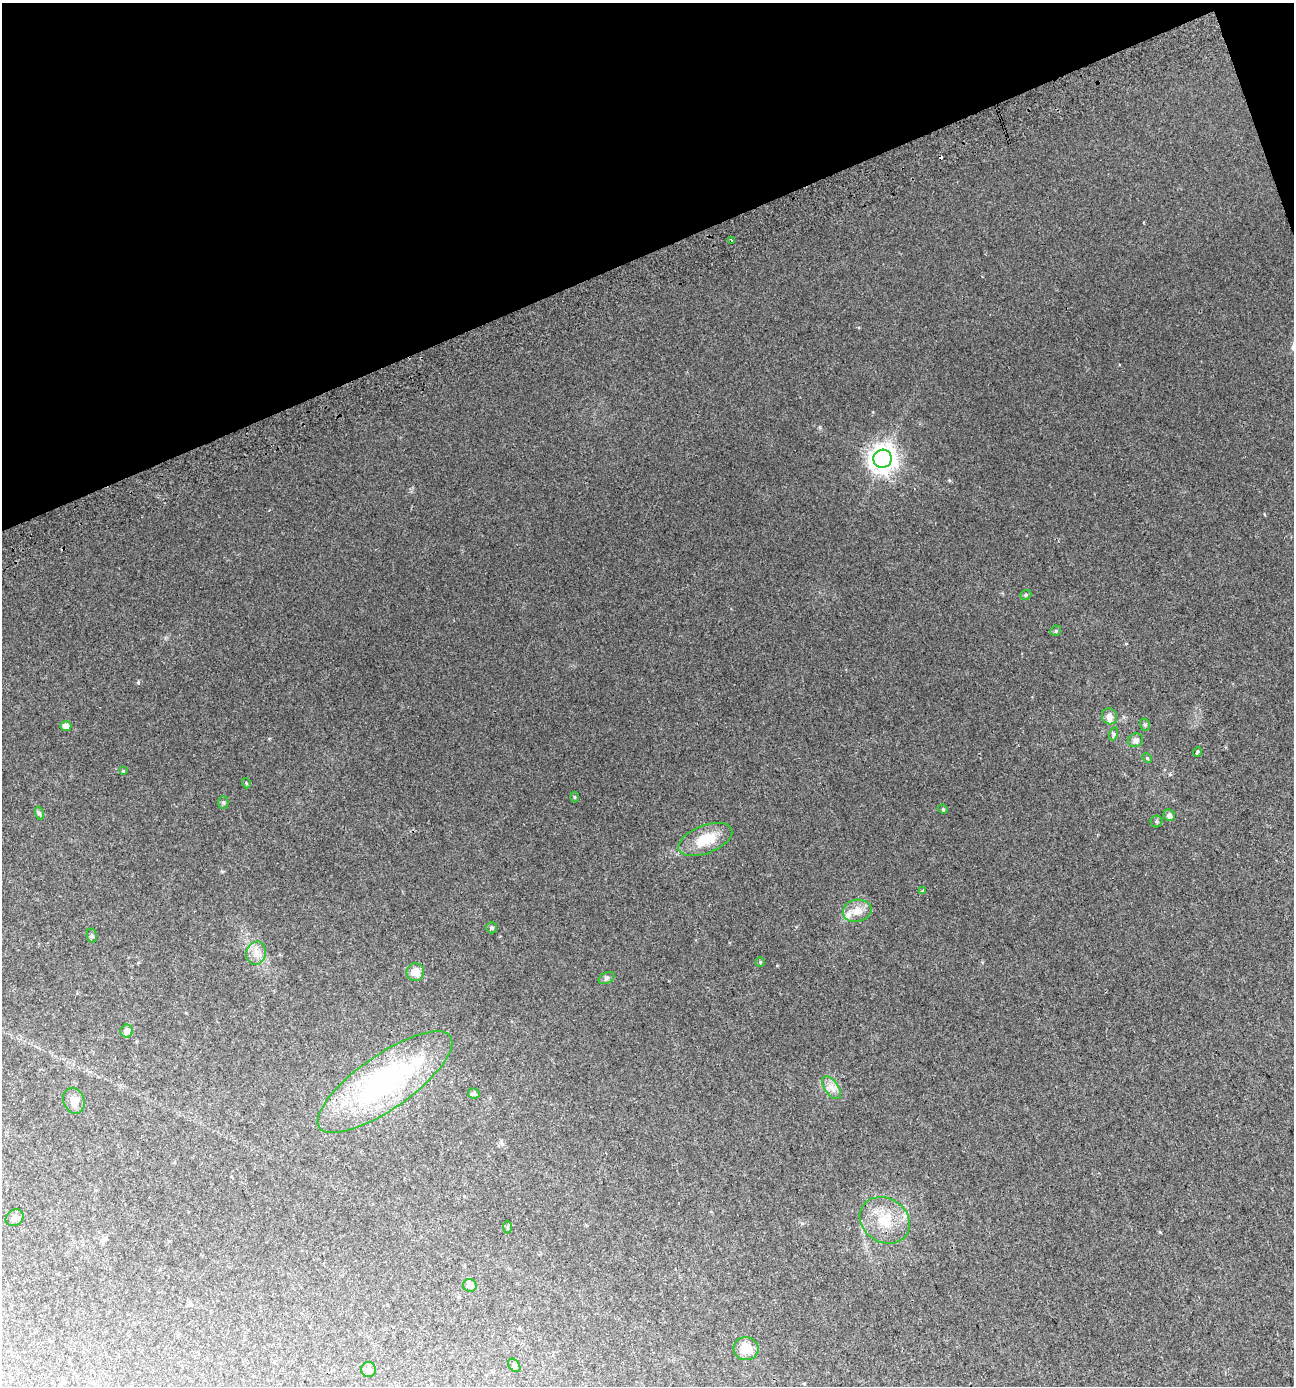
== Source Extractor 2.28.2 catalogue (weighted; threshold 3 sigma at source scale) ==
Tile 3 of 4 x 4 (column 3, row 1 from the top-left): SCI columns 2687-3978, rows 4205-5588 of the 5420 x 5628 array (HDU 1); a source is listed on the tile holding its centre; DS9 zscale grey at full resolution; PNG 1296 x 1388 px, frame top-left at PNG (2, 3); each listed source drawn as its Kron ellipse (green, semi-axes under 4 px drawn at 4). Shown black and unused: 19% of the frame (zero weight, under 2 of 3 exposures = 2% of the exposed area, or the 3 px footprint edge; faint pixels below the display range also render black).
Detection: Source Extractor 2.28.2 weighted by HDU 2 'WHT'; one run over the whole footprint, this tile lists its part. Background 0.0287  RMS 0.008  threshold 0.0362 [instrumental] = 3 sigma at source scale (4.5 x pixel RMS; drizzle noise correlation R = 1.50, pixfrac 1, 0.0396/0.0396 arcsec/px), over >= 5 px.
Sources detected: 43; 1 cosmic-ray / hot-pixel residue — neither listed nor drawn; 2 inside a brighter listed object's ellipse — not listed separately; the other 40 listed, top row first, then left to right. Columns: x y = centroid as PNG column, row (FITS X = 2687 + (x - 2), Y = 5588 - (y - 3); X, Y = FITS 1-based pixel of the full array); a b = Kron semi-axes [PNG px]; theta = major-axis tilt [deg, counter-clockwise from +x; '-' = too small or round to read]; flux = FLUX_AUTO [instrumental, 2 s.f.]
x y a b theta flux
731 241 3 2 - 0.99
883 459 9 9 - 790
1026 595 6 4 22 1.1
1056 631 5 5 - 1.1
1109 716 8 7 - 4.2
1145 725 6 5 - 1.4
66 726 5 5 - 3.7
1113 734 7 4 72 1.3
1135 740 7 6 - 3.3
1197 752 5 3 - 6.3
1147 758 5 3 - 0.84
123 771 4 4 - 0.84
246 783 5 3 - 0.71
574 797 5 3 - 0.77
223 802 6 5 - 1.3
943 809 5 4 - 0.9
39 813 7 4 -72 1.3
1169 815 6 5 - 2.8
1157 822 6 6 - 1.2
705 839 28 14 21 21
923 890 3 3 - 2.8
857 911 14 11 12 8.1
492 928 5 5 - 1.6
92 936 7 5 -78 1.3
256 953 12 10 74 6
760 962 5 4 - 0.87
415 972 9 8 - 9
607 978 8 5 27 1.9
127 1031 6 6 - 4
385 1082 80 27 35 170
831 1088 13 7 -55 4.6
474 1094 6 5 - 2.3
74 1101 13 10 -70 6
14 1218 9 8 - 3.4
885 1220 26 22 -33 25
507 1227 6 4 88 0.91
470 1285 7 6 - 3
746 1349 12 11 - 13
514 1365 7 5 -54 1.7
368 1369 7 7 - 2.2
Unlisted compact peaks at least as high as the median listed source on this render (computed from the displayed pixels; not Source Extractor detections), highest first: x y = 138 683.